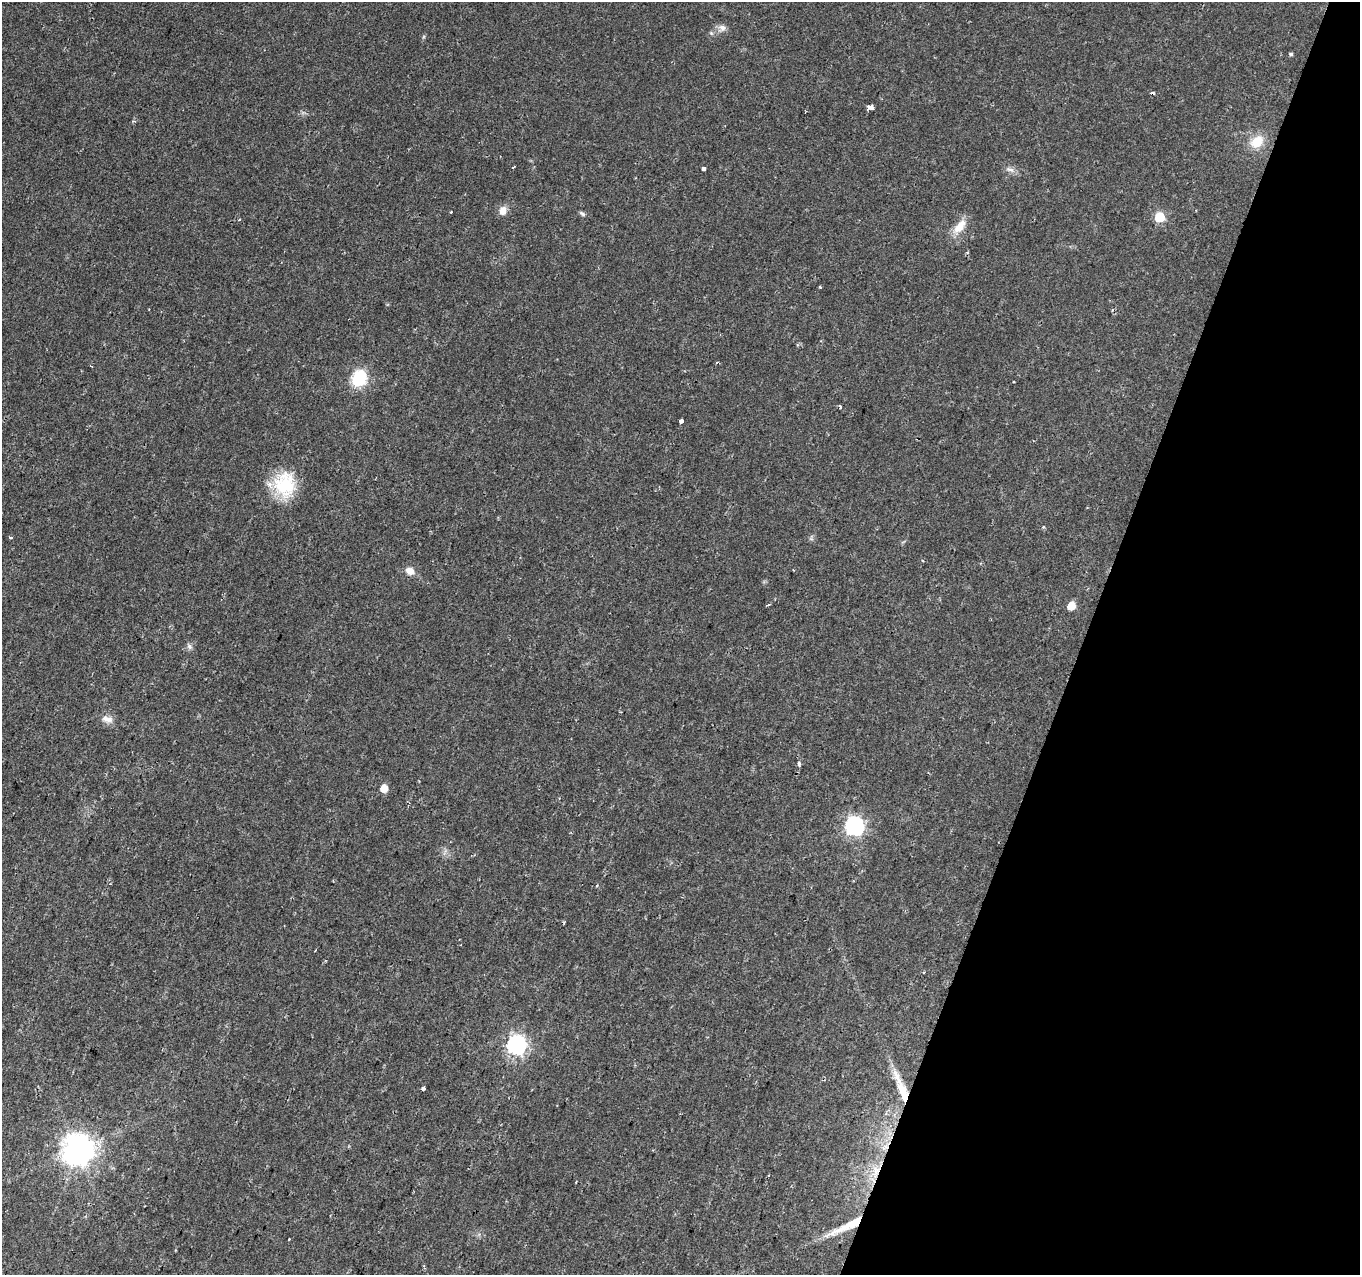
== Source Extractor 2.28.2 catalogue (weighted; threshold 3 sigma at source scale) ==
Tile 8 of 4 x 4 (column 4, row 2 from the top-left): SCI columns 4094-5451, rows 2761-4033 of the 5462 x 5602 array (HDU 1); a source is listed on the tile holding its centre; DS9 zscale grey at full resolution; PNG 1362 x 1277 px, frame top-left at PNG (2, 2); no overlay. Shown black and unused: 20% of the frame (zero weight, under 2 of 3 exposures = <1% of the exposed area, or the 3 px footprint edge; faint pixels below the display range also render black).
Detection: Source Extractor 2.28.2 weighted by HDU 2 'WHT'; one run over the whole footprint, this tile lists its part. Background 0.0289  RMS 0.0042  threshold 0.0189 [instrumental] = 3 sigma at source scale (4.5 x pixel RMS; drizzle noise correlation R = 1.50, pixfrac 1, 0.0396/0.0396 arcsec/px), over >= 5 px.
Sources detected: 43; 1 inside a brighter object's white glare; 2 cosmic-ray / hot-pixel residue — not listed; the other 40 listed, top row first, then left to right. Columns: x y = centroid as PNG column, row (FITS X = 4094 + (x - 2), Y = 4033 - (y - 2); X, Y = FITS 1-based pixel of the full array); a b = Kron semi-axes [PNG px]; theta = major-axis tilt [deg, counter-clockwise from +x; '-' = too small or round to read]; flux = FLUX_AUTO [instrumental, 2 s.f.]
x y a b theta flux
722 27 10 8 -7 2.2
1291 54 4 4 - 0.76
870 107 5 4 - 30
1257 142 16 12 41 8.5
513 167 3 2 - 0.6
703 169 4 3 - 2.8
1010 170 13 5 -8 1.7
503 211 12 9 76 3.1
451 212 3 2 - 0.4
582 214 9 5 -37 0.85
1160 217 6 6 - 23
239 219 4 3 - 0.39
960 227 21 10 52 6.3
820 287 4 2 - 0.38
717 362 3 3 - 0.48
358 380 7 6 - 58
1014 382 3 3 - 0.73
840 407 3 3 - 0.9
681 421 4 3 - 10
285 484 32 26 87 20
11 537 3 3 - 0.85
410 571 11 8 -29 3.4
767 605 5 3 - 0.44
1071 606 6 5 - 10
189 646 8 7 - 1.3
107 719 16 9 -11 3.2
799 764 6 4 88 0.88
384 788 5 5 - 6.9
854 826 7 7 - 150
315 951 3 2 - 0.3
924 972 3 2 - 0.7
516 1045 7 7 - 170
423 1089 3 3 - 5.9
903 1092 38 10 -70 13
78 1149 9 9 - 670
876 1171 20 11 79 7.8
768 1176 3 3 - 0.68
848 1226 50 9 26 13
289 1239 2 2 - 0.38
424 1266 3 3 - 0.51
Overlapping masked pixels (flux is a lower limit): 3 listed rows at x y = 903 1092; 876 1171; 848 1226